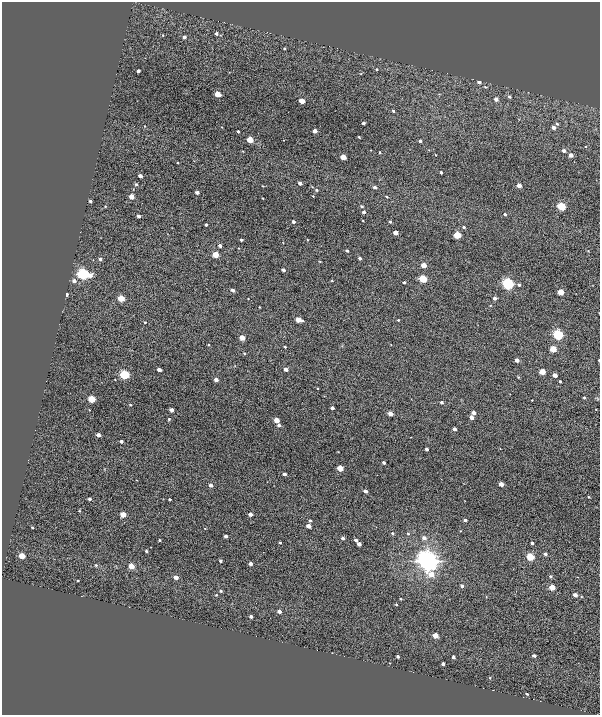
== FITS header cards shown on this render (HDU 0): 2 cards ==
NAXIS1  =                  598
NAXIS2  =                  713

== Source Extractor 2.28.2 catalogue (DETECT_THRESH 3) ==
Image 598 x 713 px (HDU 0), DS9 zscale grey, 1 PNG px = 1 image px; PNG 602 x 717 px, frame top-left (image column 1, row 713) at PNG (2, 2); no overlay
Background 1020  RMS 1.2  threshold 3.74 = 3 sigma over >= 5 px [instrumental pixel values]
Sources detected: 156; all 156 listed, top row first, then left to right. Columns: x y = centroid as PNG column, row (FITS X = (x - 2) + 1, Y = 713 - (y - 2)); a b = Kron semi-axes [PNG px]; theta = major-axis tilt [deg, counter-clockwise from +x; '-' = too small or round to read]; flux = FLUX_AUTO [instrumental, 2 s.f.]
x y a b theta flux
216 34 3 3 - 190
163 35 3 2 - 50
184 37 3 3 - 290
284 49 4 3 - 76
377 69 4 4 - 95
138 71 3 3 - 230
479 82 4 3 - 400
485 87 4 3 - 65
218 94 4 4 - 1900
509 96 5 4 - 140
496 99 4 3 - 490
302 101 4 3 - 1300
393 111 3 3 - 100
363 123 3 3 - 200
557 124 4 4 - 110
553 128 3 3 - 340
238 131 3 3 - 130
315 131 4 3 - 610
359 137 3 2 - 73
250 140 4 4 - 2800
420 141 3 3 - 200
564 151 4 4 - 310
380 152 3 2 - 74
571 155 4 3 - 640
343 157 4 4 - 1700
441 172 3 3 - 170
140 176 4 3 - 470
300 183 4 3 - 310
136 184 4 3 - 120
519 185 4 3 - 950
375 187 4 3 - 240
316 190 4 3 - 120
197 193 4 3 - 330
313 196 3 3 - 49
131 197 4 4 - 1200
387 197 4 3 - 74
90 201 3 3 - 150
105 206 4 2 - 48
362 206 4 3 - 110
561 206 4 4 - 6800
364 212 3 3 - 260
505 214 3 3 - 130
138 216 3 3 - 250
293 222 3 3 - 260
390 222 3 3 - 120
206 225 3 3 - 130
464 227 4 3 - 120
395 233 4 3 - 970
457 235 4 4 - 4300
241 240 3 3 - 150
220 246 3 3 - 310
347 251 3 3 - 150
215 254 4 4 - 2900
360 258 3 3 - 200
100 259 4 3 - 170
424 265 4 3 - 1500
283 270 3 3 - 280
83 274 5 4 - 22000
423 279 4 4 - 5500
74 281 4 4 - 340
404 282 3 3 - 120
508 284 4 4 - 23000
519 285 4 4 - 110
233 290 4 3 - 270
561 292 4 4 - 2100
66 294 3 3 - 300
121 298 4 4 - 2600
494 298 4 3 - 270
298 320 4 4 - 1700
398 320 3 3 - 75
145 322 3 3 - 66
558 335 4 4 - 14000
242 338 4 4 - 1300
209 345 3 3 - 77
285 347 2 2 - 86
553 349 4 4 - 2700
244 353 3 3 - 64
517 360 4 3 - 510
599 360 3 2 - 72
286 369 4 3 - 440
159 370 4 3 - 480
542 372 4 4 - 2400
124 374 4 4 - 10000
555 375 4 3 - 740
216 379 4 3 - 580
560 381 3 3 - 110
584 397 3 3 - 94
92 399 4 4 - 3500
442 402 3 3 - 170
130 405 3 3 - 76
332 408 3 3 - 340
171 410 3 3 - 460
390 413 4 3 - 750
473 413 4 3 - 490
471 417 4 4 - 540
169 419 4 3 - 84
276 420 4 4 - 1600
279 425 4 3 - 280
454 429 3 3 - 340
98 435 4 3 - 480
121 441 3 3 - 200
426 449 3 3 - 230
384 462 3 3 - 200
340 468 4 4 - 1700
285 474 3 3 - 240
501 484 4 3 - 810
211 485 4 3 - 360
365 491 4 3 - 300
589 497 3 3 - 70
89 499 3 3 - 170
170 499 3 3 - 140
123 514 4 4 - 1800
250 514 4 3 - 530
465 520 3 3 - 220
310 521 3 3 - 130
308 526 4 3 - 780
32 527 2 2 - 81
392 533 4 4 - 120
408 534 4 3 - 80
226 536 3 3 - 250
342 538 3 3 - 250
424 538 5 5 - 300
159 540 3 2 - 87
356 540 4 3 - 200
280 543 3 3 - 78
532 543 3 3 - 210
359 544 4 3 - 430
146 551 3 3 - 100
545 554 3 3 - 210
22 556 4 4 - 2100
530 557 4 4 - 5000
220 561 3 3 - 170
427 561 6 5 - 130000
250 564 3 3 - 390
96 565 4 3 - 95
131 566 4 4 - 1700
431 574 6 5 - 1000
550 576 4 4 - 130
176 577 4 3 - 650
78 580 3 2 - 67
462 586 4 4 - 230
552 587 4 4 - 2100
221 591 3 3 - 94
216 595 4 3 - 73
575 595 4 3 - 590
400 599 3 3 - 63
396 604 3 3 - 74
279 611 3 3 - 420
251 617 3 3 - 280
435 635 4 4 - 1800
397 656 3 3 - 150
534 656 4 3 - 180
453 657 3 3 - 230
443 664 3 3 - 300
490 678 3 2 - 56
527 694 3 2 - 87
At the frame edge (FLAGS 8, measured only in part): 1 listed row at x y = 599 360